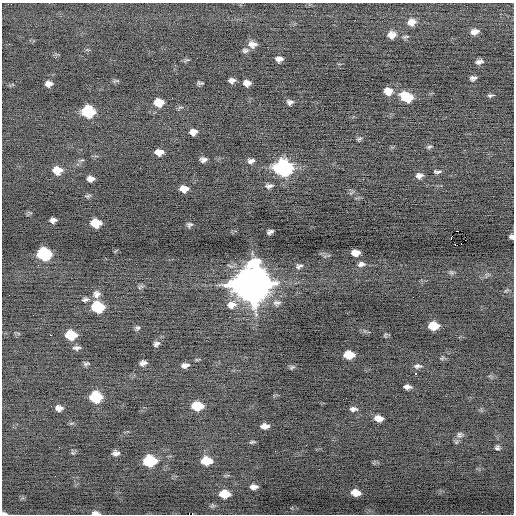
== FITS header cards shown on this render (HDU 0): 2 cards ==
NAXIS1  =                  512 / Axis length
NAXIS2  =                  512 / Axis length

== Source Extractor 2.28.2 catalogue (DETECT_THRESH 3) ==
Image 512 x 512 px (HDU 0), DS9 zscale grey, 1 PNG px = 1 image px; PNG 516 x 516 px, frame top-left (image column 1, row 512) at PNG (2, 3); no overlay
Background -0.125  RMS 0.71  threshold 2.13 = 3 sigma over >= 5 px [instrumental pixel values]
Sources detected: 94; all 94 listed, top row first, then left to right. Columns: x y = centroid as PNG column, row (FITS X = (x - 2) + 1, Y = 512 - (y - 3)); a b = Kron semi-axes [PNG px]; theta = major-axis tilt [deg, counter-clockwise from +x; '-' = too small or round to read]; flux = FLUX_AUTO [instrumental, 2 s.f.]
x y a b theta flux
412 22 10 8 17 350
475 32 8 6 10 260
392 35 8 7 - 360
406 37 10 3 11 75
252 44 10 7 -10 300
245 50 8 6 4 110
279 59 7 5 6 220
187 60 9 4 25 63
479 62 8 5 14 170
473 78 6 5 - 140
232 80 6 5 - 170
116 81 10 3 0 72
200 83 7 4 0 85
247 83 7 6 - 280
48 84 7 5 2 240
388 91 8 7 - 480
490 95 7 3 5 80
407 97 11 8 -24 1400
159 102 8 7 - 680
290 102 6 5 - 150
88 112 9 8 - 2500
193 132 7 6 - 270
359 139 7 4 21 73
429 147 7 4 19 80
159 152 8 6 4 370
203 159 6 5 - 160
251 161 7 5 12 160
283 168 10 9 - 11000
57 170 8 7 - 640
437 172 9 4 1 100
419 175 7 5 8 200
90 179 6 5 - 230
269 186 8 5 6 140
184 189 7 6 - 380
88 196 8 4 24 74
53 220 6 5 - 190
96 223 8 7 - 1000
190 225 6 5 - 100
458 231 3 2 - 1800
270 232 6 4 22 140
511 237 5 4 - 100
451 238 4 2 - 880
465 240 2 2 - 64
461 243 2 2 - 53
455 244 3 2 - 57
355 253 8 5 3 440
44 254 9 8 - 4800
361 264 9 6 9 180
299 266 10 7 26 150
451 272 6 6 - 95
252 283 14 13 - 140000
140 287 9 4 27 88
97 294 10 9 - 250
9 295 2 2 - 32
85 300 9 5 12 130
277 303 11 8 7 220
231 305 13 10 7 440
98 307 9 8 - 2600
433 326 8 6 0 1100
137 328 7 5 14 88
50 335 2 2 - 340
71 335 8 7 - 1500
385 335 6 4 57 57
156 344 8 6 30 130
77 348 9 5 3 140
349 355 8 6 1 1000
442 358 7 4 45 63
143 363 7 5 17 210
86 364 9 5 6 93
185 365 8 5 13 210
417 366 10 6 4 140
292 367 8 5 26 81
415 373 3 3 - 140
407 387 7 4 -5 170
96 397 9 7 -4 2700
197 406 9 6 1 1700
59 408 7 5 -1 250
353 409 9 5 -4 160
378 418 8 5 -7 400
265 426 7 5 0 300
460 435 9 9 - 180
252 442 8 4 12 76
497 448 6 6 - 110
275 451 2 2 - 66
73 453 6 4 -41 71
116 453 8 5 3 180
150 461 9 7 2 3100
206 461 9 6 -1 1200
253 487 7 5 1 230
355 493 8 6 -10 530
224 494 9 6 -2 1000
4 513 6 3 -8 100
95 513 8 4 -4 240
189 514 2 2 - 1500
At the frame edge (FLAGS 8, measured only in part): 4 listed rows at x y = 511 237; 4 513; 95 513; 189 514